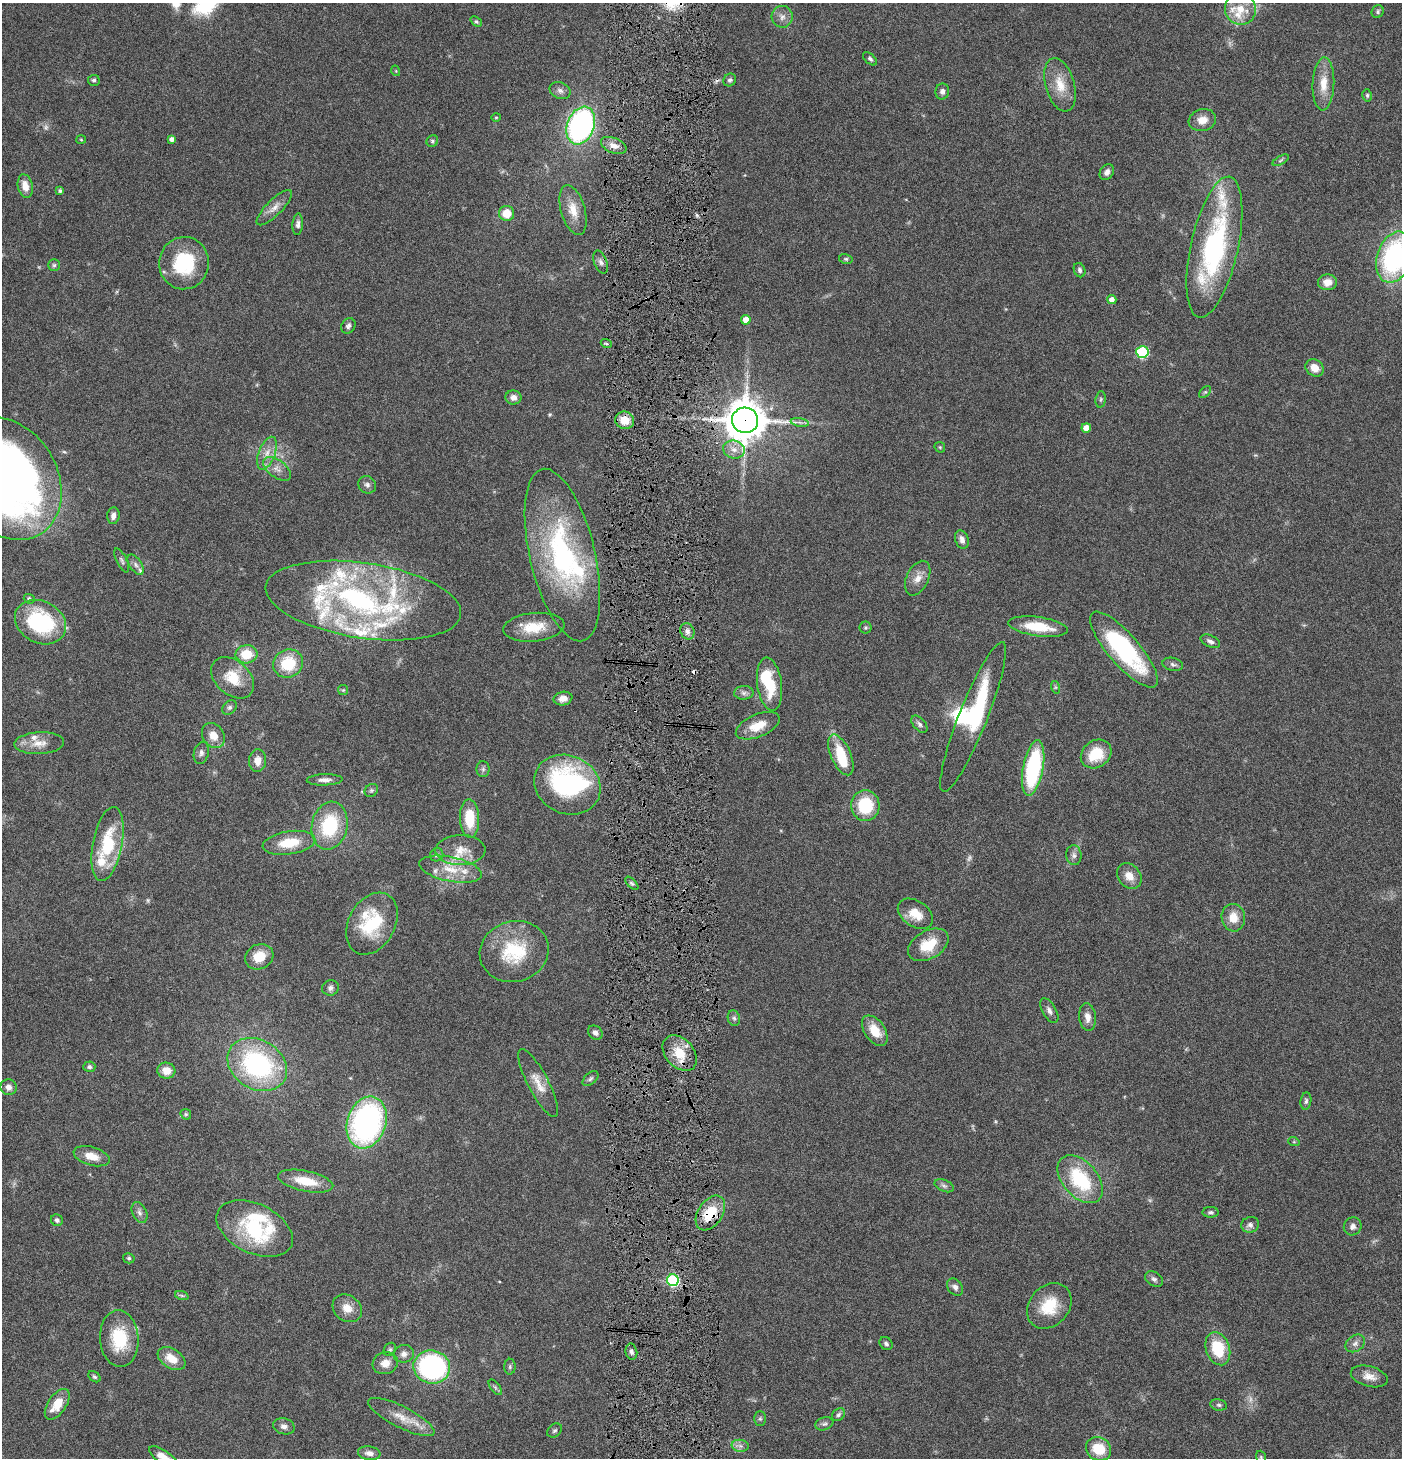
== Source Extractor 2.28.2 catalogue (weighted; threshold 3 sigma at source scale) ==
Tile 5 of 3 x 3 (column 2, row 2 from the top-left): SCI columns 1546-2945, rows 1457-2912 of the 4444 x 4370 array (HDU 1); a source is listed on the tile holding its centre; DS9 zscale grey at full resolution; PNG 1404 x 1460 px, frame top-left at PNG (2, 3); each listed source drawn as its Kron ellipse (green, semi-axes under 4 px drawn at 4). Shown black and unused: <1% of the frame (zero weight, under 4 of 8 exposures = <1% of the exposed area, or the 3 px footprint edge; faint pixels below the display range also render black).
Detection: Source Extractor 2.28.2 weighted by HDU 2 'WHT'; one run over the whole footprint, this tile lists its part. Background 0.0695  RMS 0.0042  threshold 0.0173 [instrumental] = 3 sigma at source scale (4.09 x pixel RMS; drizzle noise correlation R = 1.36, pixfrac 0.8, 0.05/0.05 arcsec/px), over >= 5 px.
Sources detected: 203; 5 too faint to see at this stretch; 3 inside a brighter object's white glare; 3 cosmic-ray / hot-pixel residue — neither listed nor drawn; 19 inside a brighter listed object's ellipse — not listed separately; the other 173 listed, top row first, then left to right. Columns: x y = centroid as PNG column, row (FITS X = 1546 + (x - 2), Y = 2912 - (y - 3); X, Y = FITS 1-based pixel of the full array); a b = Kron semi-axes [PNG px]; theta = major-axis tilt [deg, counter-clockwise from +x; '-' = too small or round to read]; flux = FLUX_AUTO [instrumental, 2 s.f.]
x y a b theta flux
1240 9 16 15 - 6.9
1378 11 6 5 - 0.76
782 17 11 10 - 2.5
476 21 6 4 -39 0.6
870 59 8 5 -41 0.92
396 71 5 3 - 0.36
94 80 6 5 - 0.8
730 80 7 6 - 0.98
1323 84 27 11 88 7.5
1060 85 27 14 -74 8.6
560 90 11 8 -25 1.7
942 91 8 7 - 1.4
1367 95 6 5 - 0.69
496 117 4 4 - 0.45
1202 120 14 11 16 4.2
581 126 19 13 69 98
172 139 4 4 - 1.5
81 140 5 3 - 0.35
432 141 6 5 - 0.7
614 145 13 7 -22 3
1281 160 9 3 30 0.7
1107 172 8 6 56 2
25 186 12 7 -77 4.2
60 191 3 3 - 0.76
274 208 23 8 45 3.5
573 210 26 12 -74 6.9
507 213 7 7 - 6.4
298 224 10 5 86 1.4
1214 247 72 23 77 69
1394 257 26 17 72 64
846 259 6 5 - 0.66
601 262 12 6 -70 1.5
184 263 26 25 - 24
54 265 6 6 - 0.8
1080 270 7 5 -68 1.1
1327 282 9 8 - 3.9
1112 299 4 4 - 2.5
746 320 5 4 - 3.9
348 326 8 6 54 1.1
606 343 5 3 - 0.52
1142 352 6 6 - 35
1315 368 9 8 - 4.6
1205 392 7 4 44 0.67
513 397 8 7 - 2.3
1101 399 8 5 84 0.82
625 420 9 8 - 6.5
745 420 13 12 - 1100
800 422 9 4 -9 1
1086 428 5 4 - 4.4
940 447 5 4 - 0.49
734 449 11 9 -15 2.9
267 453 17 8 69 4
277 469 16 8 -37 3.1
7 479 65 50 -58 310
367 485 9 8 - 1.4
113 516 8 6 84 1.9
962 540 9 6 -71 2.1
562 555 88 32 -77 74
122 560 13 5 -63 1.1
136 565 11 6 -57 1.5
918 578 18 11 65 4.1
29 599 5 5 - 0.99
363 600 99 37 -8 110
40 622 27 21 -27 36
534 627 31 14 6 11
1038 627 30 9 -8 13
865 628 6 6 - 0.66
687 631 8 6 -66 1.6
1210 641 10 5 -24 1.6
1124 650 48 15 -49 53
246 654 11 9 4 8.9
288 663 15 14 - 13
1173 664 10 6 -14 1.3
233 678 24 17 -42 10
769 684 27 12 -82 14
1055 687 6 4 -72 0.63
343 690 5 5 - 0.49
744 693 10 6 1 1.5
563 699 9 6 11 2.7
230 707 8 6 44 1
973 717 80 14 68 34
919 724 10 6 -49 1.3
758 726 23 11 23 7.4
213 736 13 10 -56 4.6
39 743 25 11 3 5.4
201 753 11 7 77 1.6
1096 754 16 13 36 11
841 755 22 10 -66 14
258 761 11 8 87 3.4
1033 768 28 10 80 46
483 769 8 6 -90 1.1
325 780 18 5 2 2.2
567 785 34 29 -25 59
371 790 7 6 - 0.83
865 805 15 14 - 18
470 818 19 9 -88 12
330 826 24 18 78 24
289 843 26 11 8 11
108 844 38 14 79 22
461 850 25 15 1 6.9
437 855 7 6 - 1.1
1074 855 10 7 -84 1.6
450 869 32 12 -11 9.4
1129 876 14 11 -52 4.5
632 883 8 3 -45 0.74
915 914 19 12 -34 6.6
1233 918 14 11 -81 5.8
372 924 33 23 61 22
928 945 22 14 30 11
514 952 35 30 16 23
259 957 14 12 26 6.5
330 988 8 7 - 1.3
1049 1011 14 6 -60 1.9
1087 1017 14 8 -84 2.9
734 1018 8 6 -72 0.94
875 1031 17 10 -54 7.5
595 1033 8 6 -39 1.5
680 1053 20 14 -48 9.2
257 1064 32 24 -31 59
89 1067 6 5 - 0.89
166 1071 9 8 - 4.4
590 1079 9 5 42 0.93
538 1083 38 10 -62 6.2
8 1087 8 8 - 2
1306 1101 9 5 82 0.97
186 1114 6 5 - 0.59
367 1122 26 19 72 92
1294 1142 6 3 -18 0.45
92 1156 18 9 -15 5.2
1080 1179 28 17 -49 26
306 1181 28 10 -12 10
944 1186 10 5 -21 1.2
1211 1212 8 5 1 0.9
139 1213 11 7 -65 1.5
710 1213 19 12 56 12
57 1220 6 5 - 1.2
1250 1225 9 8 - 1.6
1353 1226 9 8 - 1.9
255 1229 41 24 -26 36
129 1258 6 5 - 0.77
1154 1279 9 6 -33 1.4
673 1280 6 5 - 45
955 1287 9 7 -49 1.6
182 1296 7 4 -19 0.71
1049 1306 25 19 47 13
347 1308 16 12 -38 4.9
119 1339 28 19 -86 19
1355 1343 10 8 35 2
886 1344 7 5 -45 1
390 1349 7 5 57 0.78
1218 1349 17 12 -71 15
631 1352 8 6 -78 1.3
404 1354 10 8 11 2.1
172 1359 15 9 -33 6
385 1363 13 11 17 4
432 1367 18 16 -13 80
510 1367 8 5 89 0.78
1369 1376 19 10 -15 3.9
94 1377 7 4 -39 0.74
495 1387 9 4 -54 0.87
57 1404 17 9 56 7.7
1219 1405 8 5 -10 0.89
838 1415 7 5 46 0.9
401 1417 36 10 -27 7.3
760 1419 7 6 - 0.8
824 1424 9 6 18 1.1
284 1426 11 8 -15 1.8
555 1431 8 6 42 0.89
740 1446 8 6 -7 1.5
1099 1449 13 11 -32 11
369 1453 11 6 -8 2.3
163 1457 16 6 -34 4.5
1261 1457 7 5 -72 0.61
Overlapping masked pixels (flux is a lower limit): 5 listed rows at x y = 745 420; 567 785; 680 1053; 710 1213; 673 1280
Isophote crosses this tile's border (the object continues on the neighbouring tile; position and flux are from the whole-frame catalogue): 4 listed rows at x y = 1394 257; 7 479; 163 1457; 1261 1457